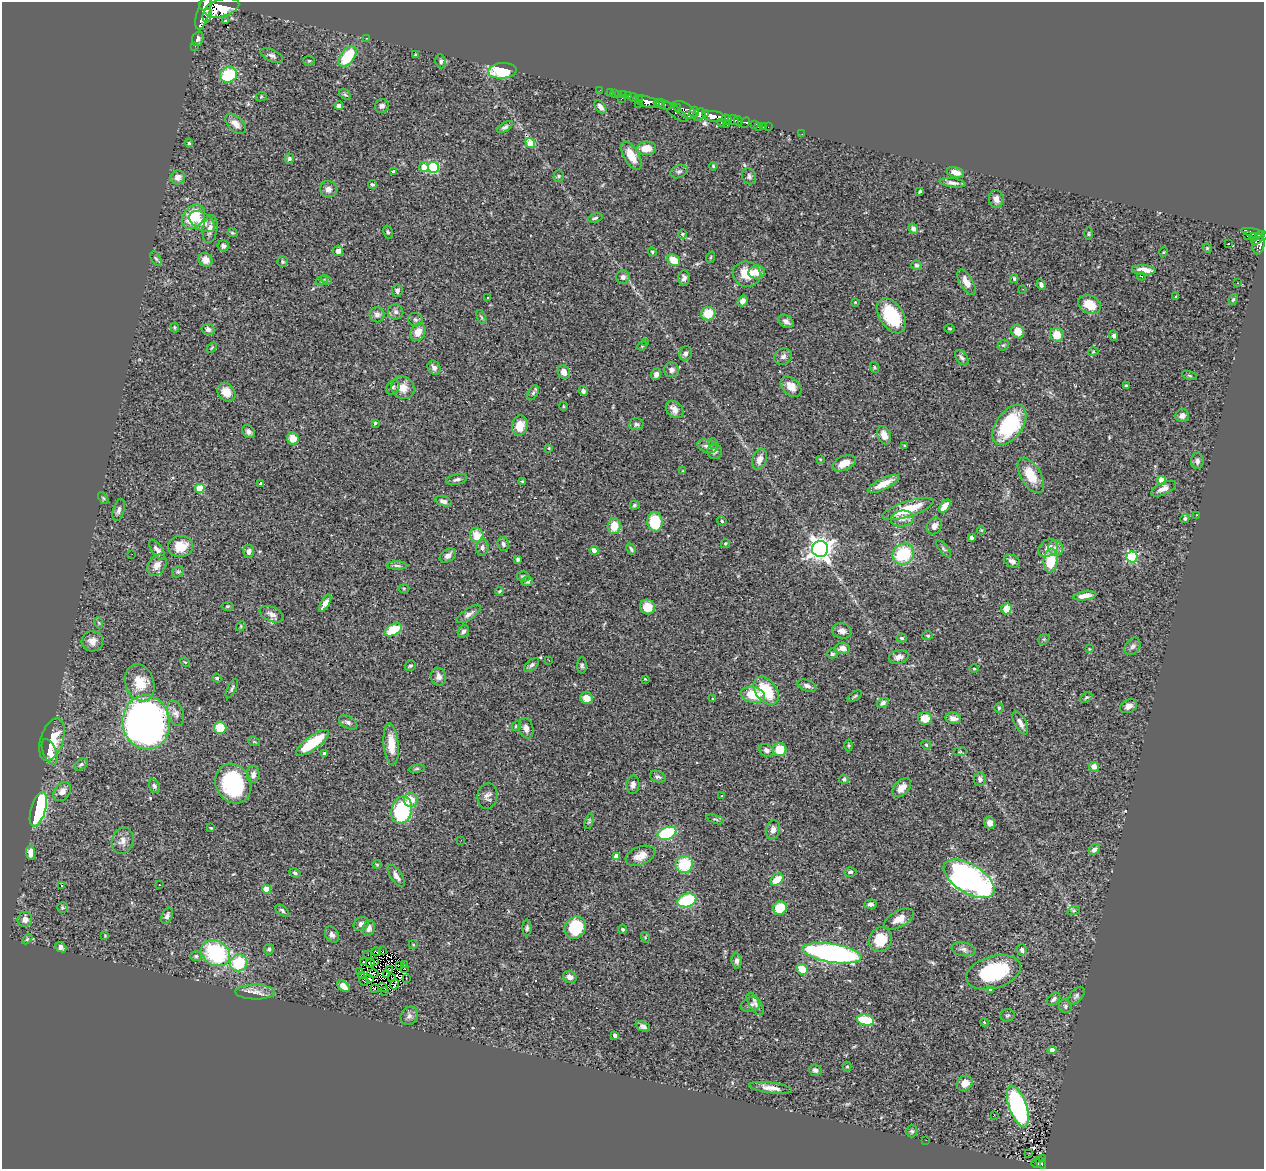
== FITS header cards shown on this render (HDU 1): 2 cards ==
NAXIS1  =                 1262
NAXIS2  =                 1167

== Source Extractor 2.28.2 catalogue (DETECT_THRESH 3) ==
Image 1262 x 1167 px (HDU 1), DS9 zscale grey, 1 PNG px = 1 image px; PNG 1266 x 1171 px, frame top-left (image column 1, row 1167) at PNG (2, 2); each listed source drawn as its Kron ellipse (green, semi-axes under 4 px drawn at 4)
Background 0.685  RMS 0.047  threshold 0.14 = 3 sigma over >= 5 px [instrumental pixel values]
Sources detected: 408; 2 with non-positive FLUX_AUTO (blend fragments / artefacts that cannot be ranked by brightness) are neither listed nor drawn; the other 406 listed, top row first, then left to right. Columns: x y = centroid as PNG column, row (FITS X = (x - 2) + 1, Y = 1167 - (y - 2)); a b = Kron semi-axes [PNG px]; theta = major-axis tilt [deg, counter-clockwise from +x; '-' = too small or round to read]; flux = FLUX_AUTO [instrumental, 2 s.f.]
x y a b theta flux
206 4 7 5 34 790
222 8 18 8 15 6000
203 13 17 6 74 1900
207 15 7 4 82 540
225 21 3 2 - 2.5
366 38 3 2 - 6.2
198 39 7 5 71 8.4
195 46 2 2 - 11
416 55 4 3 - 4.7
272 56 12 6 -25 11
347 56 12 6 53 150
309 61 5 5 - 4
441 61 7 5 -81 7.9
502 71 14 8 4 140
229 75 8 7 - 150
600 90 2 2 - 9.8
611 92 3 2 - 2.8
615 93 2 2 - 2.1
345 94 6 4 -31 4.6
618 94 2 2 - 1.6
624 95 2 2 - 3
629 96 3 2 - 21
261 97 6 3 20 3.7
633 98 5 3 - 33
621 99 3 2 - 56
639 99 3 3 - 24
646 102 14 5 -16 960
638 103 3 3 - 26
658 104 4 3 - 580
663 104 8 4 -21 510
339 105 4 4 - 20
382 106 7 6 - 10
600 107 8 5 -52 16
677 108 4 2 - 160
685 110 13 6 -33 680
675 112 14 5 -39 290
694 112 5 5 - 120
706 113 2 2 - 130
699 115 7 5 41 470
714 116 12 5 -10 2800
727 119 6 3 -47 350
733 120 6 4 -24 500
738 121 4 3 - 470
721 122 3 2 - 72
745 123 5 4 - 140
236 124 12 7 -43 25
727 125 3 2 - 21
754 125 4 3 - 41
505 127 9 4 33 7.2
758 127 3 2 - 5.3
763 127 3 3 - 59
768 127 2 2 - 3.1
802 134 2 2 - 6.6
189 143 4 4 - 4
530 143 5 4 - 55
646 148 10 6 4 45
631 155 15 7 -59 54
289 159 5 5 - 6.2
713 166 4 3 - 4.3
424 167 5 4 - 47
433 167 5 5 - 260
679 171 9 6 24 8.4
393 172 4 4 - 6.1
956 172 9 5 -15 21
559 176 5 5 - 4.7
749 176 8 6 -63 8.2
178 177 7 7 - 17
952 183 13 4 -8 14
373 185 5 3 - 5
328 189 8 8 - 16
920 191 4 3 - 3.7
996 199 9 7 -76 19
193 217 13 10 52 100
595 218 7 4 17 5.7
202 222 14 8 -33 34
210 229 14 7 81 21
913 229 5 4 - 10
388 232 7 4 -78 6
232 233 5 4 - 3.8
1253 233 12 4 -13 200
682 234 4 4 - 3.6
1089 234 6 3 89 3.5
1247 236 2 2 - 5.7
1262 236 6 4 12 390
1254 237 4 2 - 52
1257 240 6 3 40 180
1228 244 2 2 - 2.1
1258 244 10 6 84 230
223 246 6 5 - 8.9
1207 248 5 4 - 2.8
338 251 5 5 - 13
652 252 4 4 - 4
1164 252 5 3 - 2.3
711 257 6 3 71 3.9
156 258 8 5 -61 5.4
205 260 7 6 - 26
674 260 7 5 -38 60
282 262 5 5 - 5.7
916 265 5 4 - 7.7
1144 270 12 5 -4 35
757 272 8 6 8 28
747 274 14 12 -23 63
1141 276 4 3 - 3.3
623 277 6 6 - 12
684 278 7 6 - 9.6
1014 279 4 3 - 5.1
326 280 6 3 -22 4.5
321 281 6 4 19 3.7
966 282 14 6 -60 29
1238 283 2 2 - 1.8
1041 285 5 4 - 9.1
1023 289 3 3 - 3.1
397 291 6 5 - 8.3
1176 296 3 2 - 2.3
488 298 3 2 - 2
1233 299 5 3 - 4
743 301 5 5 - 17
855 302 4 3 - 2.5
1089 305 12 9 -26 59
396 312 7 7 - 11
708 314 7 6 - 66
377 315 8 7 - 13
892 316 19 12 -58 140
481 317 7 4 -66 5.1
415 320 7 6 - 8.5
786 321 8 5 -36 13
175 327 5 3 - 3.8
208 329 6 5 - 12
950 329 5 2 - 3.1
1018 331 7 6 - 38
418 332 9 7 65 36
1057 335 7 6 - 42
1114 336 5 4 - 6.1
646 343 3 2 - 3.6
1003 345 6 5 - 4.5
642 346 5 4 - 3.8
212 347 5 3 - 3.1
1093 352 5 3 - 2.9
686 353 7 6 - 11
783 356 9 8 - 11
962 358 9 5 -52 10
874 367 5 3 - 3.3
434 368 7 6 - 13
671 370 7 7 - 12
564 372 7 6 - 20
656 374 6 5 - 11
1189 375 8 3 -19 4.3
1126 386 3 3 - 6.1
393 387 8 6 56 9.1
791 387 12 8 -44 32
403 388 12 10 -41 32
583 391 5 4 - 6.9
226 392 10 8 -45 34
533 393 8 5 62 6.8
563 406 4 3 - 2.6
674 409 10 7 -45 21
1182 416 7 6 - 13
375 423 4 4 - 3
636 424 7 6 - 6.9
1009 425 23 13 55 220
520 426 10 8 81 40
248 432 7 5 -41 10
884 435 9 6 -69 26
293 438 6 5 - 38
713 443 5 4 - 6.2
707 446 10 6 -20 15
905 446 3 2 - 2.5
549 448 3 2 - 2.9
715 451 8 7 - 13
760 459 10 7 70 24
820 459 4 3 - 2.8
1197 461 8 6 88 9.8
844 463 12 7 23 34
683 471 4 3 - 3
1031 475 19 10 -60 68
457 479 11 5 12 9.8
1162 480 5 4 - 97
522 481 3 2 - 3
261 484 3 3 - 6.5
883 484 17 5 26 46
200 488 5 4 - 98
1164 489 13 6 24 15
103 498 7 3 -53 3.7
443 501 8 5 -16 10
634 505 5 4 - 5.2
945 506 7 4 53 39
908 509 27 7 18 110
119 510 11 5 75 11
1197 515 2 2 - 15
902 519 11 8 7 19
1185 519 4 4 - 5.8
722 521 5 4 - 4.1
655 522 10 7 -83 130
614 526 8 6 85 51
934 526 9 7 58 17
981 530 4 3 - 2.9
477 535 7 6 - 53
971 538 4 3 - 8.6
725 543 5 4 - 4.7
503 544 7 5 -72 8.4
180 546 13 10 10 61
482 547 8 6 84 10
943 548 10 4 -50 6
1048 548 11 8 36 23
1056 548 8 7 - 17
631 549 6 3 -60 5.4
820 549 8 8 - 2500
157 550 11 5 -57 13
594 550 4 4 - 21
249 551 6 5 - 14
132 554 2 2 - 3.6
903 554 11 10 - 170
448 555 9 6 36 13
1132 557 5 5 - 320
518 559 4 3 - 6
1012 561 8 6 -25 13
1051 561 12 7 85 91
157 565 11 8 55 26
397 566 10 4 -1 7.1
178 572 6 5 - 5.1
523 576 6 5 - 5
527 581 6 5 - 8.8
404 588 5 3 - 3.2
499 591 4 3 - 3.4
1085 596 11 4 8 21
325 603 10 4 59 20
227 606 6 4 4 4.6
647 607 8 7 - 49
1006 609 5 5 - 43
272 614 13 7 -23 17
469 614 14 5 33 14
99 623 6 3 -71 3.8
241 626 5 4 - 3.3
393 630 9 5 28 100
842 631 10 7 -13 17
463 632 7 5 59 9.6
928 636 5 4 - 4
902 638 5 4 - 4.5
1044 639 6 4 44 4.2
92 641 11 10 - 22
1133 646 9 7 55 10
843 648 7 5 -7 20
1089 649 3 3 - 2.3
832 654 5 5 - 5
899 657 10 6 15 17
549 660 3 2 - 3.6
185 662 5 3 - 2.5
532 665 9 4 42 8.1
582 665 8 4 90 6.2
410 666 6 5 - 5.1
974 669 4 3 - 2.8
438 677 9 7 -71 17
217 678 5 4 - 6.1
645 679 4 3 - 2.3
140 683 19 14 -71 71
807 686 10 5 -19 12
232 688 11 4 64 7
766 691 15 10 -51 130
753 695 12 8 -12 89
855 696 8 4 36 5.2
1086 697 6 4 30 4.4
586 698 6 6 - 30
713 699 4 2 - 2.1
883 703 6 4 31 8.6
1128 706 9 6 27 17
999 708 5 5 - 4.3
175 713 13 8 -69 16
925 718 7 6 - 54
953 718 8 5 -8 18
146 722 27 23 -80 1900
348 722 10 6 -30 9.3
1020 723 13 6 -61 18
516 726 5 4 - 5.3
220 728 6 6 - 78
526 728 10 7 -73 18
52 739 22 11 73 86
254 742 6 4 -18 3.7
313 743 20 6 36 140
391 744 21 7 -85 54
926 745 5 4 - 3.8
849 746 6 3 -90 3.4
766 750 7 6 - 12
780 750 6 6 - 77
50 752 13 6 -68 45
960 752 7 3 8 3.2
324 754 3 3 - 5.4
81 765 8 5 38 7.8
1094 767 5 4 - 18
417 769 8 4 9 5.9
253 774 8 6 81 16
658 777 8 5 -20 7.1
844 779 5 4 - 4.5
980 779 7 5 83 10
233 784 20 17 -62 330
633 785 9 6 86 12
154 786 7 5 -68 6.7
902 788 11 7 45 26
62 792 10 7 52 21
487 796 13 10 82 16
722 796 3 3 - 2.3
411 800 7 7 - 45
38 809 18 7 73 420
402 810 14 10 74 330
715 819 9 3 -20 4.4
589 821 8 4 75 4.8
990 823 6 5 - 13
211 828 4 3 - 2.5
773 830 10 6 79 13
667 833 10 6 19 290
461 840 2 2 - 1.8
123 841 13 11 72 25
1094 849 6 4 38 11
31 853 7 4 -86 23
616 856 4 4 - 25
640 856 15 9 22 31
684 864 9 8 - 120
377 865 5 3 - 2.5
850 872 6 4 1 5.9
295 873 6 4 -27 6.3
396 876 12 5 -56 15
969 879 28 14 -32 1000
777 880 7 5 38 51
61 885 3 2 - 8.1
159 885 2 2 - 2.1
266 889 4 4 - 86
687 900 9 6 18 170
870 904 6 4 5 9.1
62 907 5 5 - 5.2
780 908 7 6 - 94
282 910 8 4 -39 6.7
1074 910 6 4 19 4.1
167 916 8 5 65 9.7
25 919 7 7 - 18
899 919 16 8 28 30
361 924 8 6 33 11
369 928 8 6 71 14
527 928 8 4 89 7
575 928 11 10 - 130
623 930 4 4 - 4.9
332 935 8 6 -60 11
105 936 4 3 - 2.5
645 937 5 3 - 2.8
27 939 6 3 46 3.7
880 939 12 11 - 74
413 944 4 3 - 2.5
61 947 6 4 -42 9.5
269 949 5 5 - 5.6
964 949 12 7 -10 13
1022 950 6 5 - 7.9
376 951 5 3 - 2.5
383 951 3 2 - 0.82
216 953 15 12 -30 320
832 953 30 9 -9 860
368 955 3 2 - 5.4
196 956 6 5 - 6.1
374 961 3 2 - 0.56
737 961 7 5 -83 12
363 962 4 2 - 2.8
239 963 9 8 - 140
370 963 4 2 - 0.5
399 965 3 2 - 1.6
404 965 2 2 - 0.069
405 969 2 2 - 0.87
802 969 6 5 - 66
390 970 2 2 - 2.5
360 972 2 2 - 2.1
993 972 28 16 16 210
373 973 6 3 -1 1.4
386 975 4 2 - 3.5
361 976 3 2 - 3.5
570 977 7 6 - 15
391 978 3 2 - 1.8
406 978 3 2 - 4
369 979 3 2 - 4
364 981 5 2 - 2.5
395 984 5 2 - 3.1
344 986 7 4 -43 28
383 987 5 2 - 4.1
374 989 3 2 - 1.6
990 989 4 3 - 5.4
384 991 4 2 - 2.2
255 992 19 7 0 27
1076 996 10 6 50 8.6
1054 999 7 5 40 8.8
755 1004 13 6 -57 13
750 1005 10 7 17 14
1065 1006 7 6 - 7.3
1007 1015 7 6 - 6
409 1016 9 8 - 12
865 1020 9 5 -12 130
984 1022 4 3 - 2.6
643 1026 7 5 -24 11
615 1035 4 3 - 6.5
1052 1050 4 4 - 26
847 1066 5 4 - 3.9
815 1070 6 5 - 9.4
965 1083 8 7 - 26
771 1088 21 5 -7 24
1018 1106 22 9 -70 540
994 1115 2 2 - 12
912 1131 6 5 - 5.7
926 1140 2 2 - 6.9
1029 1153 2 2 - 2.4
1043 1159 3 2 - 8.3
1036 1163 4 2 - 5.5
1041 1163 7 3 -53 21
At the frame edge (FLAGS 8, measured only in part): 2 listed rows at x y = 206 4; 1262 236
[2 non-positive-flux detections neither listed nor drawn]